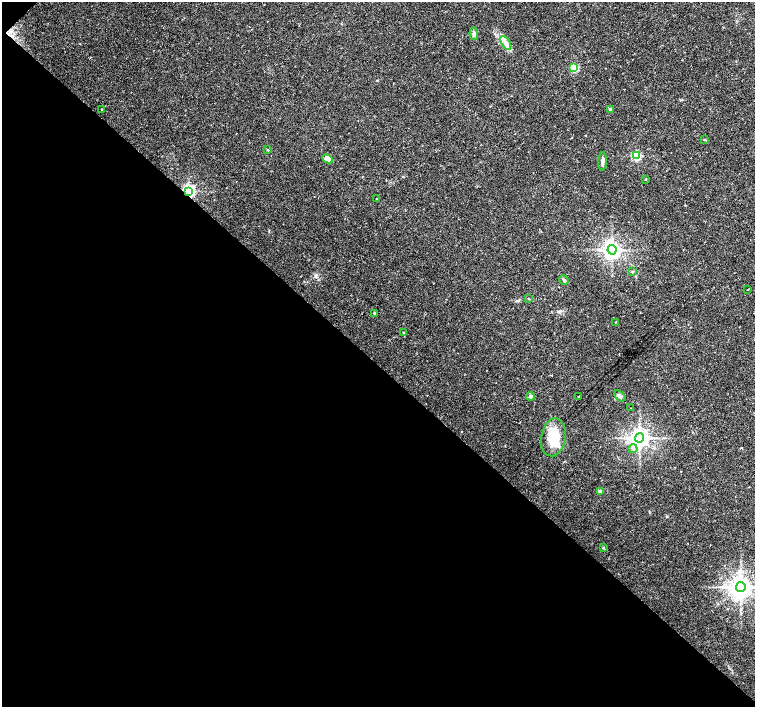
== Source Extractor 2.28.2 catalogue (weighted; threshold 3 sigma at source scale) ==
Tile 9 of 4 x 4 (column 1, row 3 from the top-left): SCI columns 1-1505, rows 1573-2981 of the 6026 x 6026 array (HDU 1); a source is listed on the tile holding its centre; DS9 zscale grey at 2 x 2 block average (1 PNG px = mean of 2 x 2 image px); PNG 757 x 709 px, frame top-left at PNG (2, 2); each listed source drawn as its Kron ellipse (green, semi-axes under 4 px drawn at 4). Shown black and unused: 49% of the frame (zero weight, under 2 of 3 exposures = <1% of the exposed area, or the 3 px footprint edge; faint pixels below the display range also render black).
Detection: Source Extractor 2.28.2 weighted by HDU 2 'WHT'; one run over the whole footprint, this tile lists its part. Background 0.0334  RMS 0.0036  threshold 0.0161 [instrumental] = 3 sigma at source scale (4.5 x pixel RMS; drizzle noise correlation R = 1.50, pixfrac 1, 0.0396/0.0396 arcsec/px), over >= 5 px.
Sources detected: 33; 2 inside a brighter listed object's ellipse — not listed separately; the other 31 listed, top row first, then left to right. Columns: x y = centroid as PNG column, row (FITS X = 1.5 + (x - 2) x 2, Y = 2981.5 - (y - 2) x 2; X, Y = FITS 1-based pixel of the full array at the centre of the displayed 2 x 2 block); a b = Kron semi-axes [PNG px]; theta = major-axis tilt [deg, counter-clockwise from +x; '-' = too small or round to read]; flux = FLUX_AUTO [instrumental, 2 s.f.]
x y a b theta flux
474 34 6 4 -84 1.9
506 43 7 3 -57 3.1
574 67 3 3 - 56
101 109 2 2 - 2.6
610 109 3 2 - 2
704 140 3 2 - 0.51
267 150 3 2 - 0.49
636 156 3 3 - 70
328 159 5 4 - 6.1
603 162 9 3 86 2.8
646 179 3 2 - 0.46
189 191 4 3 - 200
377 199 2 2 - 4
612 250 5 4 - 430
632 272 3 3 - 0.77
564 280 5 3 - 1.3
748 289 2 2 - 0.35
529 299 2 2 - 0.42
374 313 3 2 - 1.3
616 322 3 2 - 0.43
403 332 3 2 - 0.48
530 396 4 4 - 2.5
579 396 2 2 - 0.41
620 396 7 4 -41 1.9
630 408 2 2 - 0.56
553 437 19 12 81 23
640 438 4 4 - 600
633 449 4 3 - 2
600 491 3 2 - 4.1
603 548 3 2 - 0.61
741 587 5 5 - 850
Overlapping masked pixels (flux is a lower limit): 1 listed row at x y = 189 191
Diffuse or blended objects may show on this block-average render without a row.